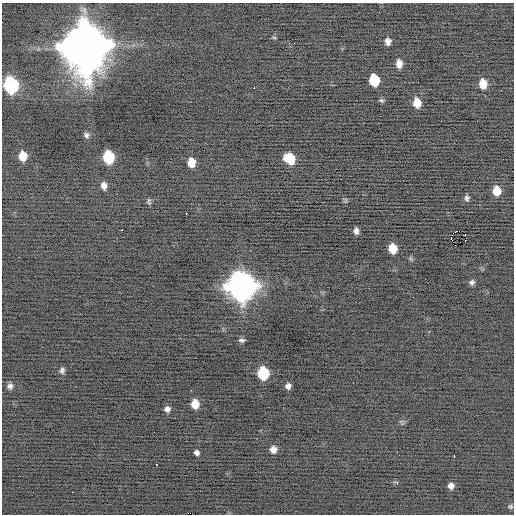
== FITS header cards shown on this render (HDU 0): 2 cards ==
NAXIS1  =                  512 / Axis length
NAXIS2  =                  512 / Axis length

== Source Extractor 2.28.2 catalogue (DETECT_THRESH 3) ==
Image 512 x 512 px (HDU 0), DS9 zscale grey, 1 PNG px = 1 image px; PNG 516 x 516 px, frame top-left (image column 1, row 512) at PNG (2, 3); no overlay
Background -0.252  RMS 0.77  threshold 2.3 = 3 sigma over >= 5 px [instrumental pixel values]
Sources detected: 49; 1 with non-positive FLUX_AUTO (blend fragments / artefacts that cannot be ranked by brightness) is not listed; the other 48 listed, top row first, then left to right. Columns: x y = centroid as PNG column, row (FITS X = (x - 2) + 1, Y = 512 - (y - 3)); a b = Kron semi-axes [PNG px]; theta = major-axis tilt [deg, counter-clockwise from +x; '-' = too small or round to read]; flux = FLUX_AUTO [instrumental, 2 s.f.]
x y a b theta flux
274 38 6 4 -2 61
388 41 8 6 -78 250
85 46 16 14 -79 390000
399 64 8 6 -88 380
374 80 11 9 -76 1600
483 84 8 6 -83 720
11 85 10 8 -78 7500
254 88 2 2 - 340
485 96 3 2 - 83
381 100 7 5 -18 90
417 103 9 7 -79 750
441 121 2 2 - 42
86 135 7 5 -76 150
23 156 8 7 - 780
108 157 9 8 - 2900
290 159 10 8 -42 1200
191 162 8 6 -87 650
104 186 8 6 -79 280
497 191 8 7 - 800
467 198 7 6 - 140
149 201 9 5 89 98
186 213 2 2 - 270
122 230 2 2 - 500
356 231 6 5 - 210
453 233 3 2 - 26
451 239 3 2 - 980
465 240 2 2 - 91
393 248 8 7 - 910
411 259 7 4 -71 74
472 282 6 6 - 150
242 286 13 11 -68 66000
413 297 2 2 - 23
242 340 8 4 4 120
62 370 8 6 80 150
263 373 9 8 - 2800
10 386 7 6 - 190
76 386 2 2 - 90
288 386 5 5 - 200
191 390 3 2 - 59
195 404 8 7 - 690
167 409 6 6 - 190
273 449 7 7 - 300
196 453 5 5 - 270
454 456 3 2 - 240
156 465 3 2 - 370
397 483 5 3 - 97
451 486 6 5 - 240
510 506 6 5 - 87
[1 non-positive-flux detection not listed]